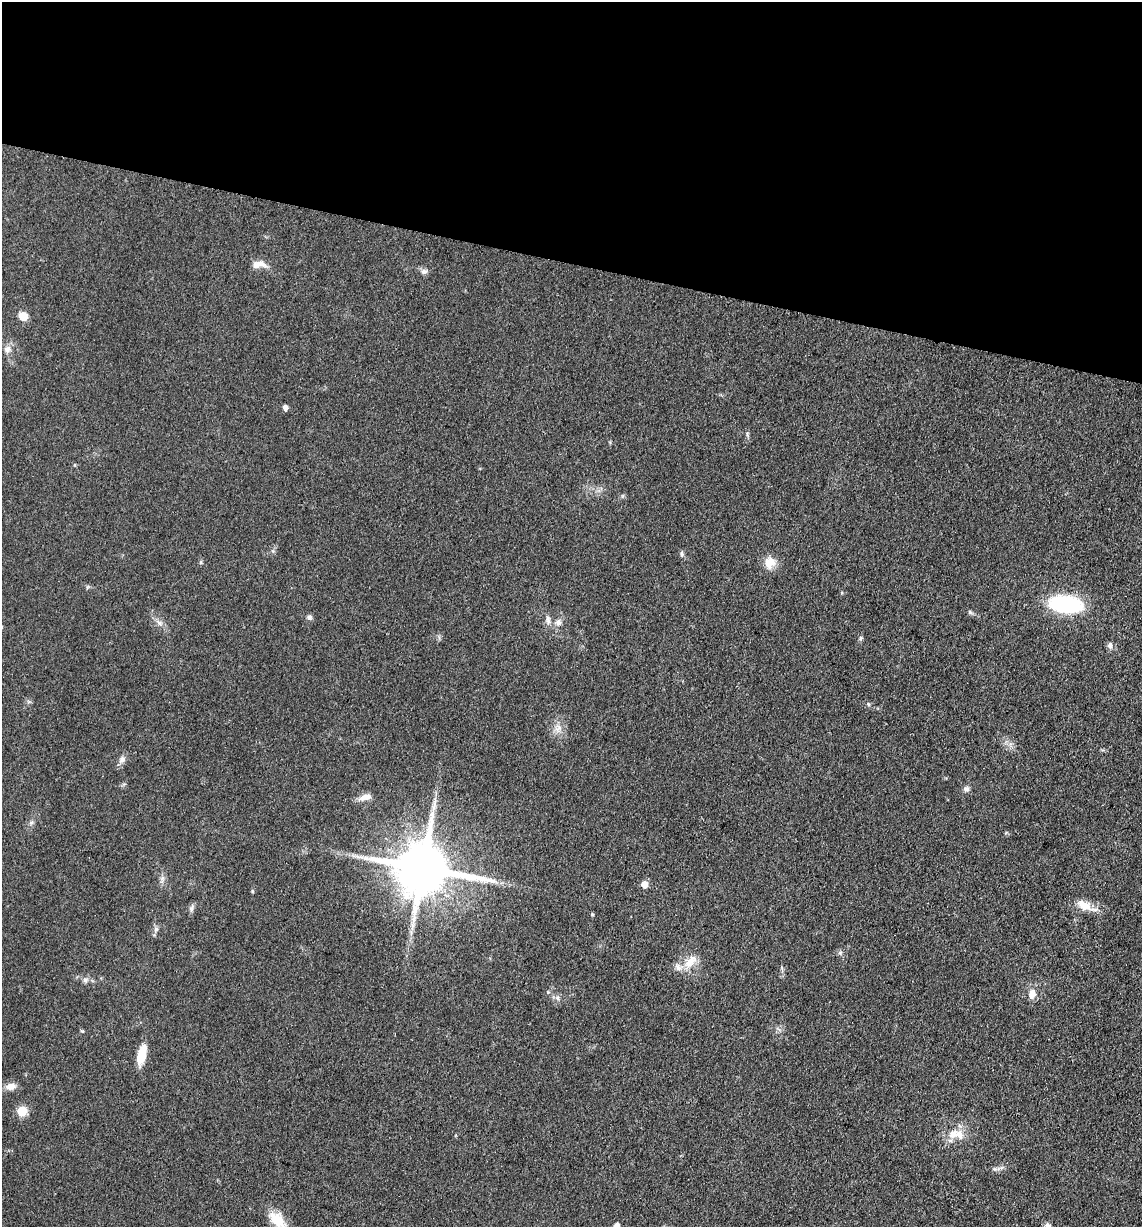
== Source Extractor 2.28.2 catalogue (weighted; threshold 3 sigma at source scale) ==
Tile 2 of 4 x 4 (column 2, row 1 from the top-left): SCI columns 1386-2525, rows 3680-4904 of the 4932 x 4909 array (HDU 1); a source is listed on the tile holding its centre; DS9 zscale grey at full resolution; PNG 1144 x 1229 px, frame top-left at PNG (2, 2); no overlay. Shown black and unused: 21% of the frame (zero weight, under 3 of 4 exposures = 1% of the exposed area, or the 3 px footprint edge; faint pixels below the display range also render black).
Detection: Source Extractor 2.28.2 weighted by HDU 2 'WHT'; one run over the whole footprint, this tile lists its part. Background 0.103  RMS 0.0072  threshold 0.0324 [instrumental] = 3 sigma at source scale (4.5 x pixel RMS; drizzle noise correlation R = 1.50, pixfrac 1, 0.05/0.05 arcsec/px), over >= 5 px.
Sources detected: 45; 2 inside a brighter listed object's ellipse — not listed separately; the other 43 listed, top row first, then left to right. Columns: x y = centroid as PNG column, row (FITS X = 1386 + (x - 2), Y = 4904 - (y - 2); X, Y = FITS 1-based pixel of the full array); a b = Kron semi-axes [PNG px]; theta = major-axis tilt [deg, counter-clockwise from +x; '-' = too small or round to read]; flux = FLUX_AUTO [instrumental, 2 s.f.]
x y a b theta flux
259 264 20 9 4 6.4
424 271 9 7 14 2.6
23 316 7 6 - 16
7 349 10 9 - 3.6
285 408 5 4 - 4.3
682 554 7 5 83 1.4
770 562 17 14 54 8.8
1065 604 25 13 -6 92
970 612 6 5 - 1.2
309 617 7 7 - 2.2
548 620 13 6 -85 3
159 623 8 6 -36 2.6
558 623 9 8 - 3.3
861 638 6 5 - 1.2
1110 646 9 6 -80 2.8
868 704 5 5 - 1.1
558 728 11 9 42 5.1
122 759 10 9 - 3.4
966 789 8 7 - 2.3
365 797 19 8 17 5.4
435 800 12 3 90 2.2
31 823 8 5 58 1.7
423 868 16 14 -8 4800
644 884 6 5 - 8.4
252 891 5 3 - 0.71
1084 905 21 11 -30 11
192 908 10 6 65 2.2
592 914 4 4 - 0.82
156 929 6 6 - 1.9
840 953 6 5 - 1.5
690 961 23 11 44 11
85 980 8 7 - 2.3
548 992 4 4 - 0.83
1032 994 12 9 85 6
557 998 7 5 -48 2
82 1031 5 4 - 0.77
141 1055 23 9 76 13
10 1086 11 8 14 6
22 1111 6 5 - 38
959 1134 16 11 -48 8.3
995 1169 8 5 -10 1.7
277 1220 26 13 -48 16
616 1225 6 5 - 2.3
Isophote crosses this tile's border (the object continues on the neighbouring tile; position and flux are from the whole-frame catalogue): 2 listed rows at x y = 277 1220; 616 1225